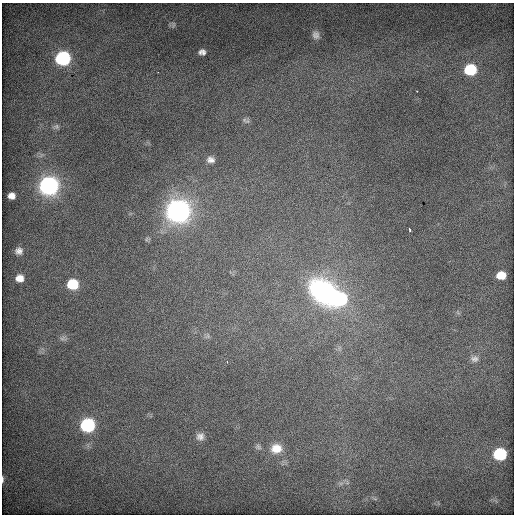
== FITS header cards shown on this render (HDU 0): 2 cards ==
NAXIS1  =                  512 / Axis length
NAXIS2  =                  512 / Axis length

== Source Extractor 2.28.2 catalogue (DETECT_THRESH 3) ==
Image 512 x 512 px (HDU 0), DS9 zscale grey, 1 PNG px = 1 image px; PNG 516 x 516 px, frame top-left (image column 1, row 512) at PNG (2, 3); no overlay
Background 651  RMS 4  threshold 12.1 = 3 sigma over >= 5 px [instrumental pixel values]
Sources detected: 30; all 30 listed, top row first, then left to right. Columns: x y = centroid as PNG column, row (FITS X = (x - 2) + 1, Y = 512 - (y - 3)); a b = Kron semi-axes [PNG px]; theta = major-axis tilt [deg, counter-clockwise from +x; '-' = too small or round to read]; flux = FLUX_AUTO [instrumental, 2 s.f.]
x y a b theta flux
173 25 10 4 79 560
316 35 11 10 - 1500
202 52 7 6 - 1200
63 58 9 8 - 57000
470 70 9 8 - 18000
246 121 11 5 -21 730
56 126 7 7 - 750
211 160 11 9 -6 1600
49 186 9 9 - 160000
12 196 7 6 - 1700
178 211 10 9 - 300000
409 229 4 2 - 320
147 239 7 4 71 390
19 251 6 6 - 1200
501 275 8 6 -1 4400
20 278 7 6 - 2400
73 284 8 7 - 14000
323 291 39 30 -46 43000
340 299 10 10 - 30000
208 336 7 4 -72 550
63 338 10 6 3 810
474 359 11 9 -2 1400
227 361 4 4 - 270
87 425 9 8 - 52000
200 437 11 10 - 1600
258 447 8 7 - 810
276 449 14 12 3 4500
500 454 9 7 -1 28000
2 479 7 2 90 460
341 483 7 4 18 730
At the frame edge (FLAGS 8, measured only in part): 1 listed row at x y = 2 479